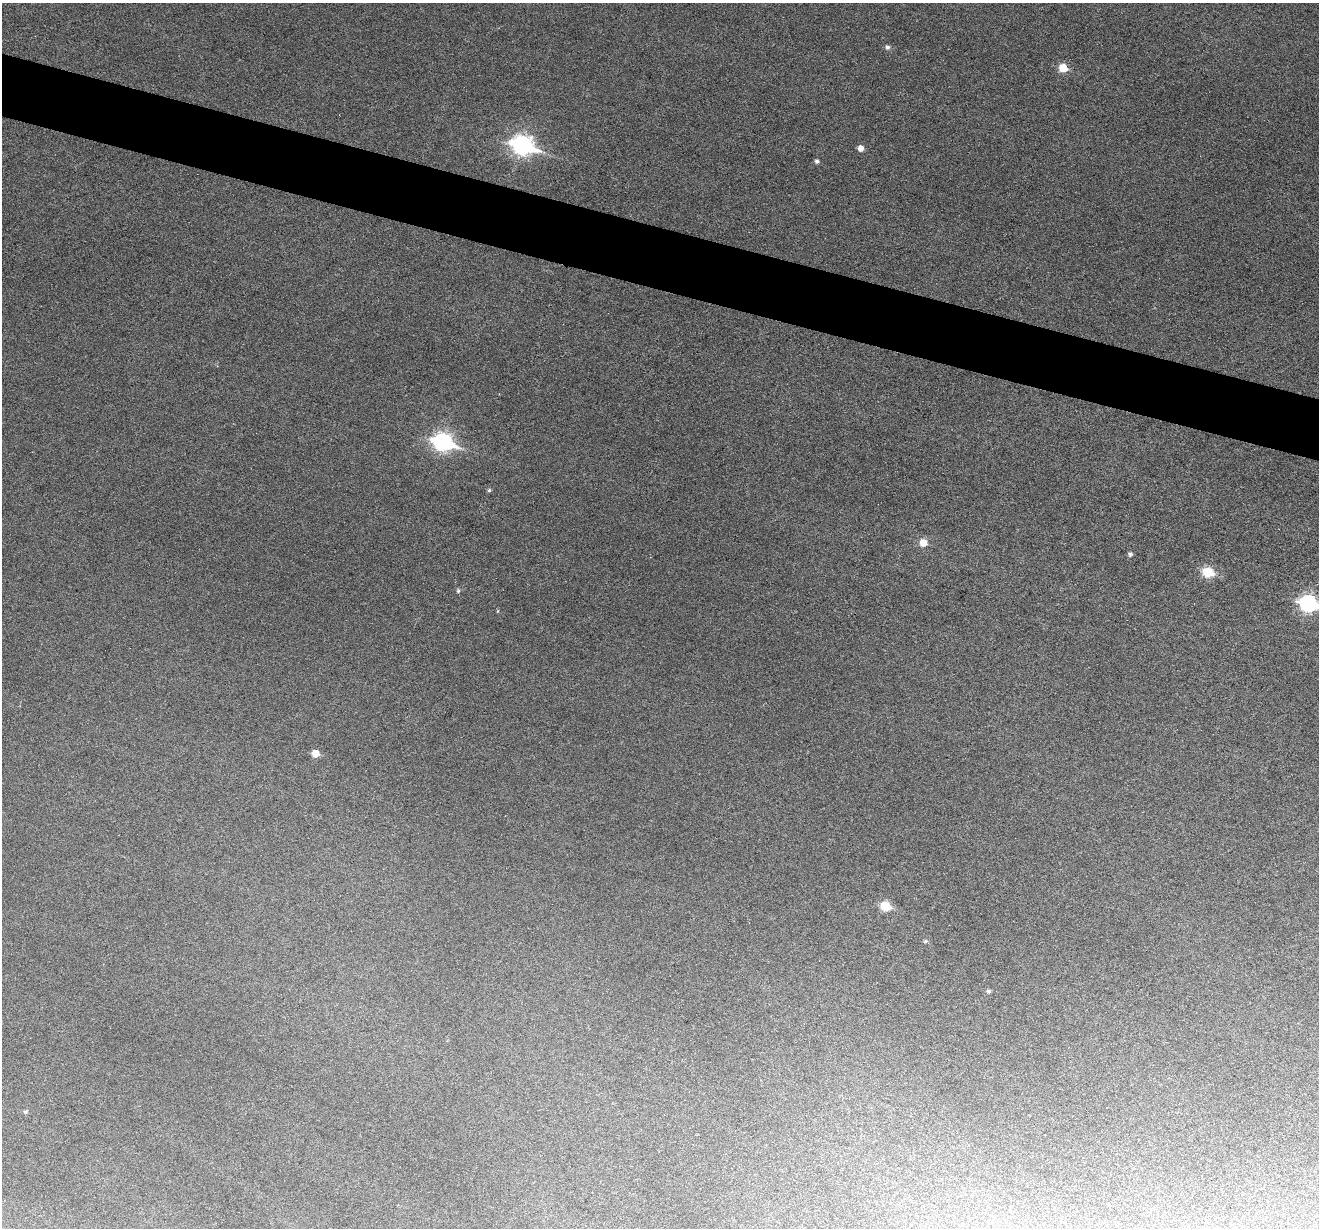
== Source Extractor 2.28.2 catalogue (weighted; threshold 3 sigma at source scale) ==
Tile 11 of 4 x 4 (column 3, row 3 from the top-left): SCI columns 2640-3956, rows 1482-2707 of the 5274 x 5288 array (HDU 1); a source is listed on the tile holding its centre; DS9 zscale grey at full resolution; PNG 1321 x 1230 px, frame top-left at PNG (2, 3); no overlay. Shown black and unused: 5% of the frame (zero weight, under 3 of 6 exposures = <1% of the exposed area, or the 3 px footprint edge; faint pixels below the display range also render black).
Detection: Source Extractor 2.28.2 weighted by HDU 2 'WHT'; one run over the whole footprint, this tile lists its part. Background 0.0517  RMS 0.0057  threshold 0.0233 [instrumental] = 3 sigma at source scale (4.09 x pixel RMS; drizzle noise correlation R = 1.36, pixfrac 0.8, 0.05/0.05 arcsec/px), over >= 5 px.
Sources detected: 18; all 18 listed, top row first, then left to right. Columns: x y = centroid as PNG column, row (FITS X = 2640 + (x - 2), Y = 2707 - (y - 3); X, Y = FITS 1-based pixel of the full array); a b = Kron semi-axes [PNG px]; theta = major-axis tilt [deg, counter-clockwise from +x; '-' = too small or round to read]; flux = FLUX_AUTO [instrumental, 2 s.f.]
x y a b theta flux
887 47 6 5 - 1.5
1063 68 6 5 - 15
522 145 11 8 -18 240
861 148 5 5 - 3.9
817 161 5 5 - 1.4
443 442 10 8 -19 180
489 490 5 5 - 0.92
923 543 6 6 - 8.6
1130 554 5 5 - 1.5
1208 572 7 6 - 27
458 591 5 5 - 0.93
1308 603 10 7 -17 130
497 611 5 3 - 0.48
315 753 6 5 - 8.4
885 906 7 6 - 21
925 941 5 4 - 0.98
988 991 5 4 - 1.1
25 1112 6 4 42 1
Isophote crosses this tile's border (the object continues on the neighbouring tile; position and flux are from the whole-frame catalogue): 1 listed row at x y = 1308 603